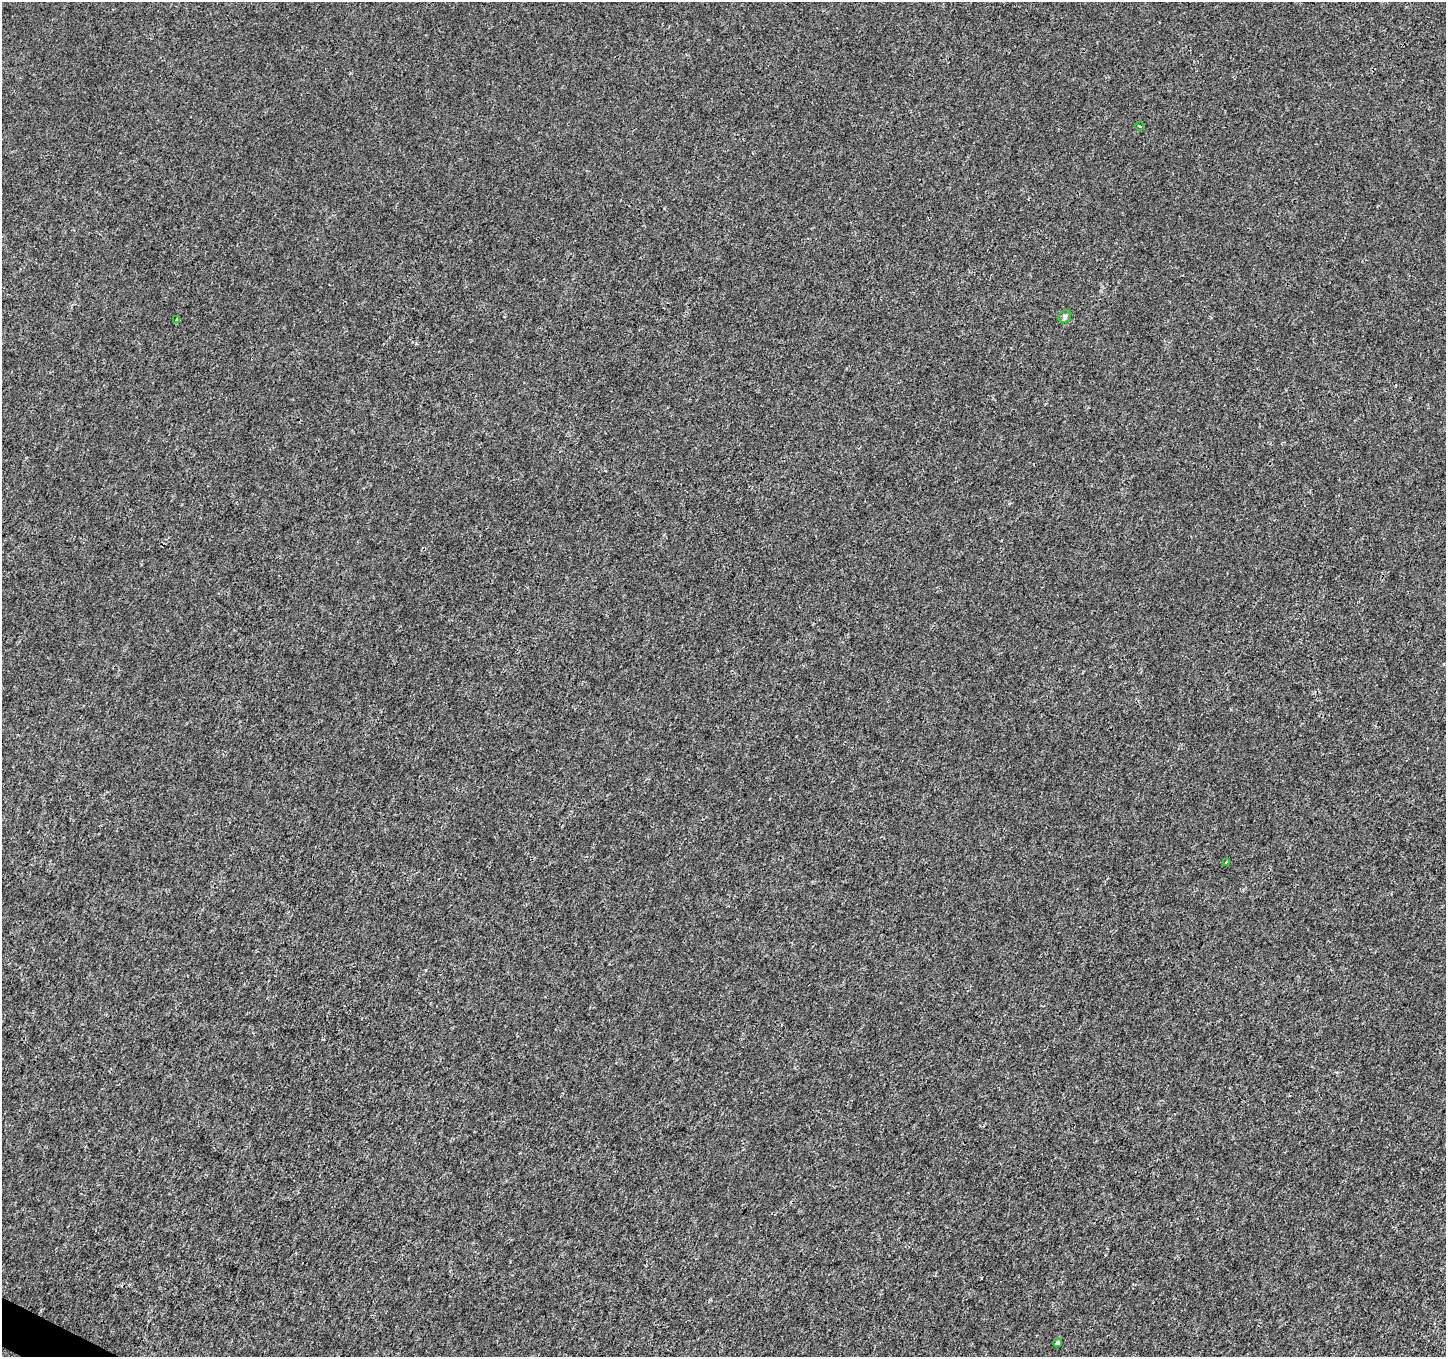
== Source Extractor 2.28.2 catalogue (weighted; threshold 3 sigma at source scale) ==
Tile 7 of 4 x 4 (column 3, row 2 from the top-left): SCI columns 2889-4332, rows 2905-4259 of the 5783 x 5876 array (HDU 1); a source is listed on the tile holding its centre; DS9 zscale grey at full resolution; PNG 1448 x 1359 px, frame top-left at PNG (2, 2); each listed source drawn as its Kron ellipse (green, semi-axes under 4 px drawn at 4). Shown black and unused: <1% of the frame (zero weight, under 3 of 4 exposures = <1% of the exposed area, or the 3 px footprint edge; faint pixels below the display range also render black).
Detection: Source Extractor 2.28.2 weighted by HDU 2 'WHT'; one run over the whole footprint, this tile lists its part. Background 4.16e-04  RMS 0.0018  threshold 0.00801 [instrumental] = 3 sigma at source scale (4.5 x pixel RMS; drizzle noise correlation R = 1.50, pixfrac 1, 0.0396/0.0396 arcsec/px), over >= 5 px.
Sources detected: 6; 1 cosmic-ray / hot-pixel residue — neither listed nor drawn; the other 5 listed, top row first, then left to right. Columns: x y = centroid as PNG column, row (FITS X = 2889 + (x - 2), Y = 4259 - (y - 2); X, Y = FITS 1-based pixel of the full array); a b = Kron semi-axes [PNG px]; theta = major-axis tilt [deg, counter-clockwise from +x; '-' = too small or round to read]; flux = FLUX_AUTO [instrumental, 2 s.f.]
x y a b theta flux
1139 126 4 2 - 0.21
1065 316 7 6 - 0.4
177 320 3 3 - 0.62
1226 862 4 3 - 0.59
1057 1343 4 4 - 0.38